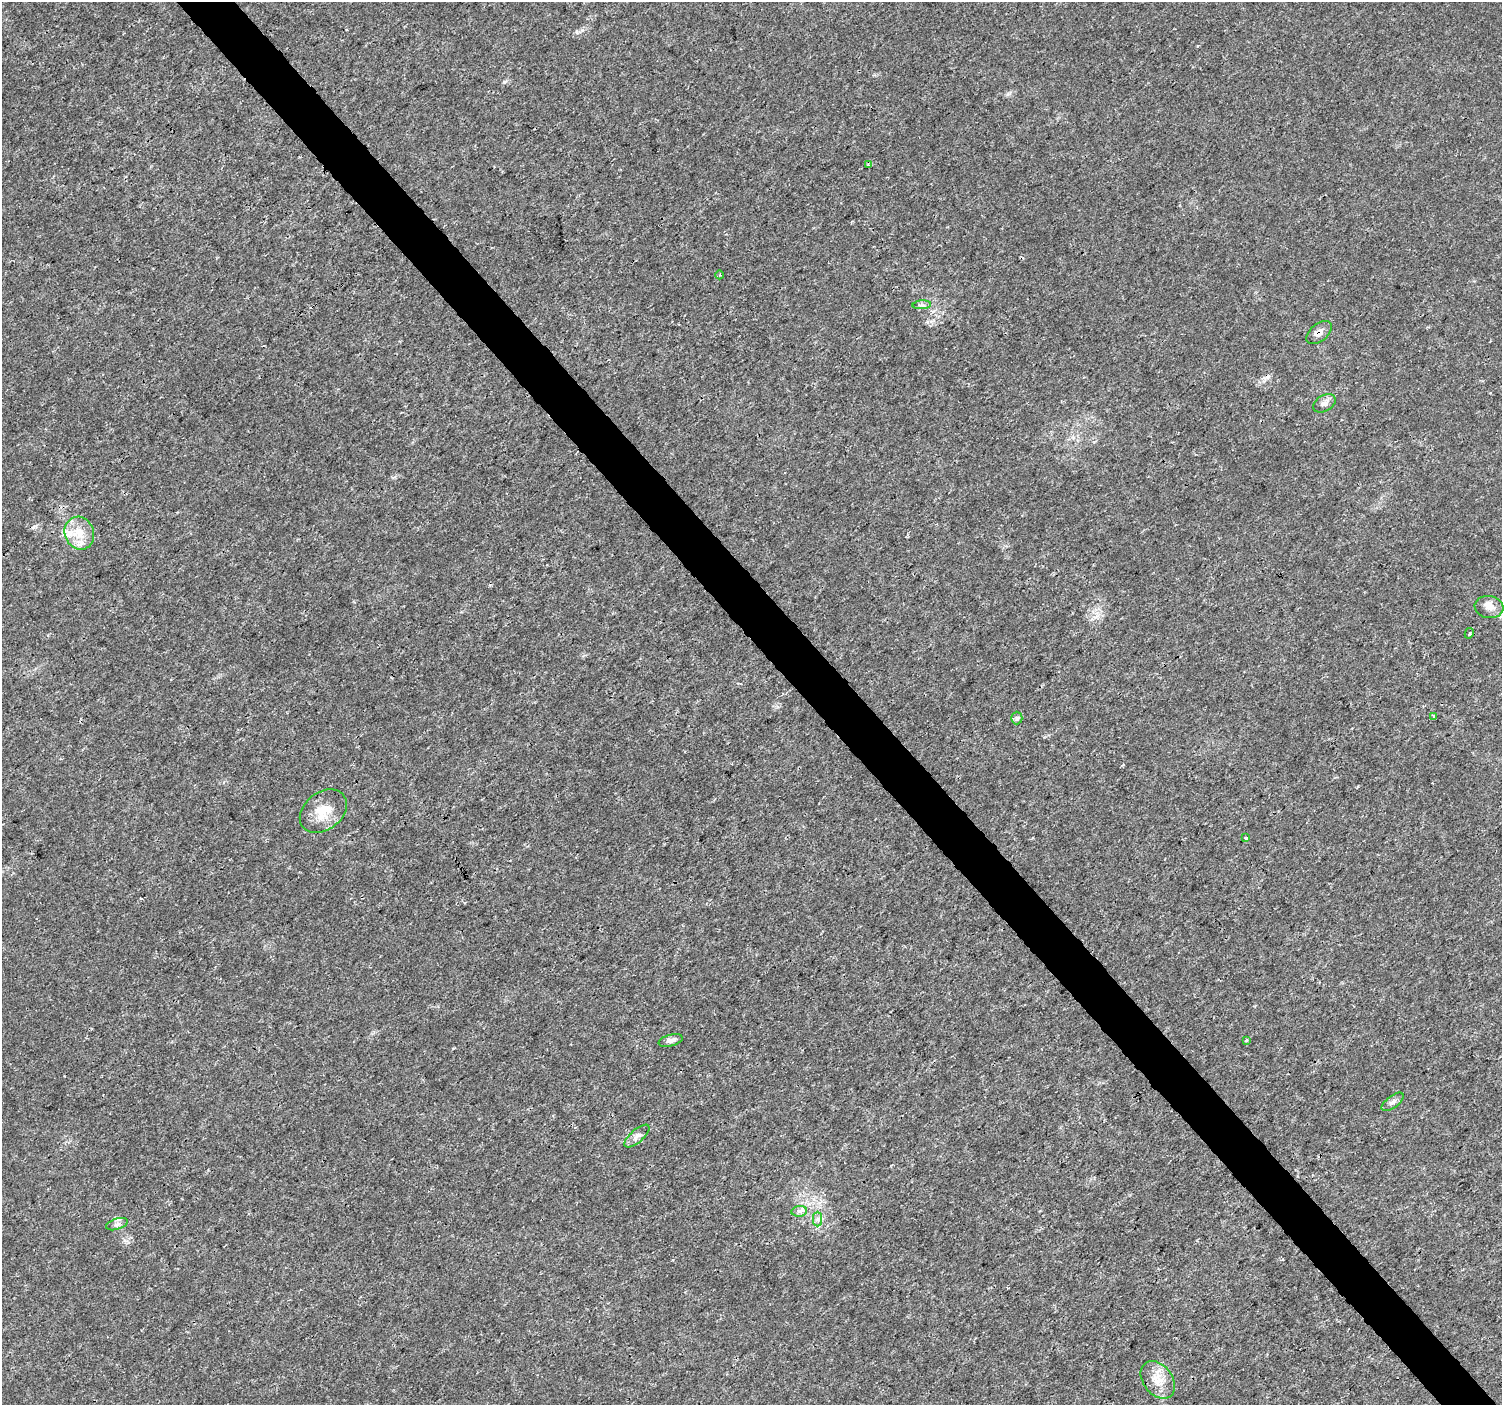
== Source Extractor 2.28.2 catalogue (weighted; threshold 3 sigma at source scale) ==
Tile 6 of 4 x 4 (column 2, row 2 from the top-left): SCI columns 1507-3006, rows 3017-4419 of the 6007 x 5966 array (HDU 1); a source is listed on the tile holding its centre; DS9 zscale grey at full resolution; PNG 1504 x 1407 px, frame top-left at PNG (2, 2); each listed source drawn as its Kron ellipse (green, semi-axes under 4 px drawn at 4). Shown black and unused: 4% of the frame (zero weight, under 3 of 4 exposures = <1% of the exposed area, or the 3 px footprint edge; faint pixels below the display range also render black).
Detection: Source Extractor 2.28.2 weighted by HDU 2 'WHT'; one run over the whole footprint, this tile lists its part. Background 0.00477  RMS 0.0014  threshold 0.00631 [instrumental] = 3 sigma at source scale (4.5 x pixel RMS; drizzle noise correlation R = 1.50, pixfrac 1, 0.0396/0.0396 arcsec/px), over >= 5 px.
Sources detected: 25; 3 cosmic-ray / hot-pixel residue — neither listed nor drawn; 2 inside a brighter listed object's ellipse — not listed separately; the other 20 listed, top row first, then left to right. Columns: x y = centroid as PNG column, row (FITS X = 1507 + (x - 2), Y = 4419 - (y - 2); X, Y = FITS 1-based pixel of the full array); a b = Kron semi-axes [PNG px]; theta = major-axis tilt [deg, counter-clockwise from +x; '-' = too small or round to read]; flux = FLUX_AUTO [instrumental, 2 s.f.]
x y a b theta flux
868 165 3 3 - 0.27
720 275 4 3 - 0.14
922 305 9 3 4 0.33
1319 333 15 8 39 0.85
1325 403 12 8 31 0.67
79 533 17 14 -68 2.5
1489 607 14 11 -9 1.1
1469 633 5 4 - 0.22
1434 716 3 3 - 0.28
1017 718 6 6 - 0.33
323 811 26 19 38 3.2
1246 838 3 3 - 0.38
671 1040 12 6 14 0.56
1246 1040 4 4 - 0.16
1393 1102 13 6 38 0.54
637 1136 15 6 41 0.69
799 1211 8 5 7 0.47
818 1219 7 4 90 0.36
117 1224 11 5 18 0.49
1158 1380 21 14 -53 2.3
Overlapping masked pixels (flux is a lower limit): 1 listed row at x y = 1319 333
Unlisted compact peaks at least as high as the median listed source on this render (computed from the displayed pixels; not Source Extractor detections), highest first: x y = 577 32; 504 82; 927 322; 1008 94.